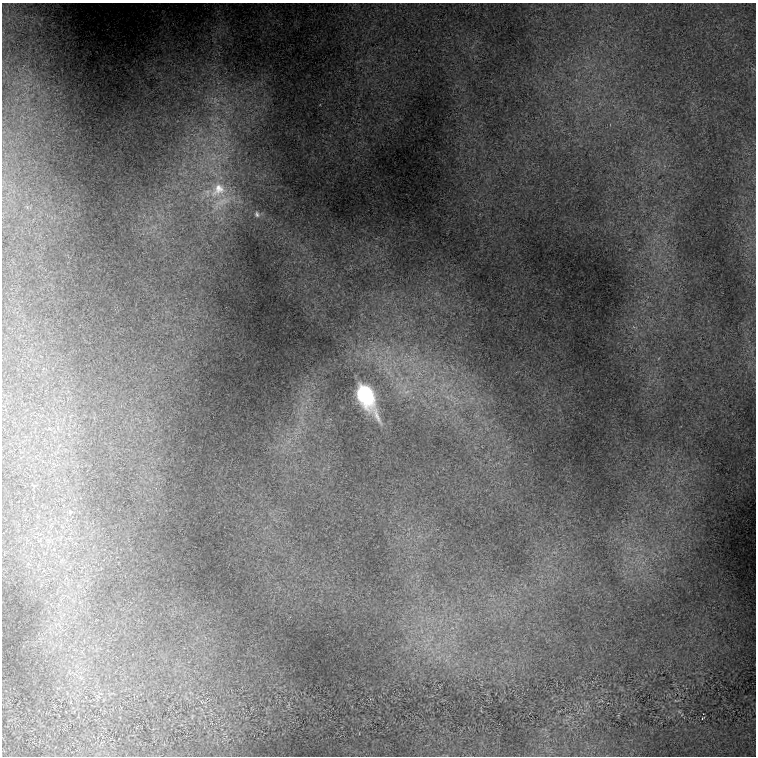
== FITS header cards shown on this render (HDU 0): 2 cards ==
NAXIS1  =                  754
NAXIS2  =                  754

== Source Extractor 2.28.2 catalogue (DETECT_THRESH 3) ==
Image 754 x 754 px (HDU 0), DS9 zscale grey, 1 PNG px = 1 image px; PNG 758 x 758 px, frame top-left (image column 1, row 754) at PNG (2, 3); no overlay
Background 1.45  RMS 0.022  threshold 0.0652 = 3 sigma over >= 5 px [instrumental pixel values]
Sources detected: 6; all 6 listed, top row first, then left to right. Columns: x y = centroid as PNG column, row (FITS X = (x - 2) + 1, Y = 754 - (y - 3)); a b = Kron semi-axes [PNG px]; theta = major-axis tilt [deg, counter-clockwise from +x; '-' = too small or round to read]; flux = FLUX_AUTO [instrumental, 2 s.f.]
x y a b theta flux
218 190 28 22 45 73
222 202 36 12 29 36
257 214 6 4 -78 2.5
365 395 22 10 -63 170
71 702 5 3 - 1.4
702 718 4 3 - 1.1